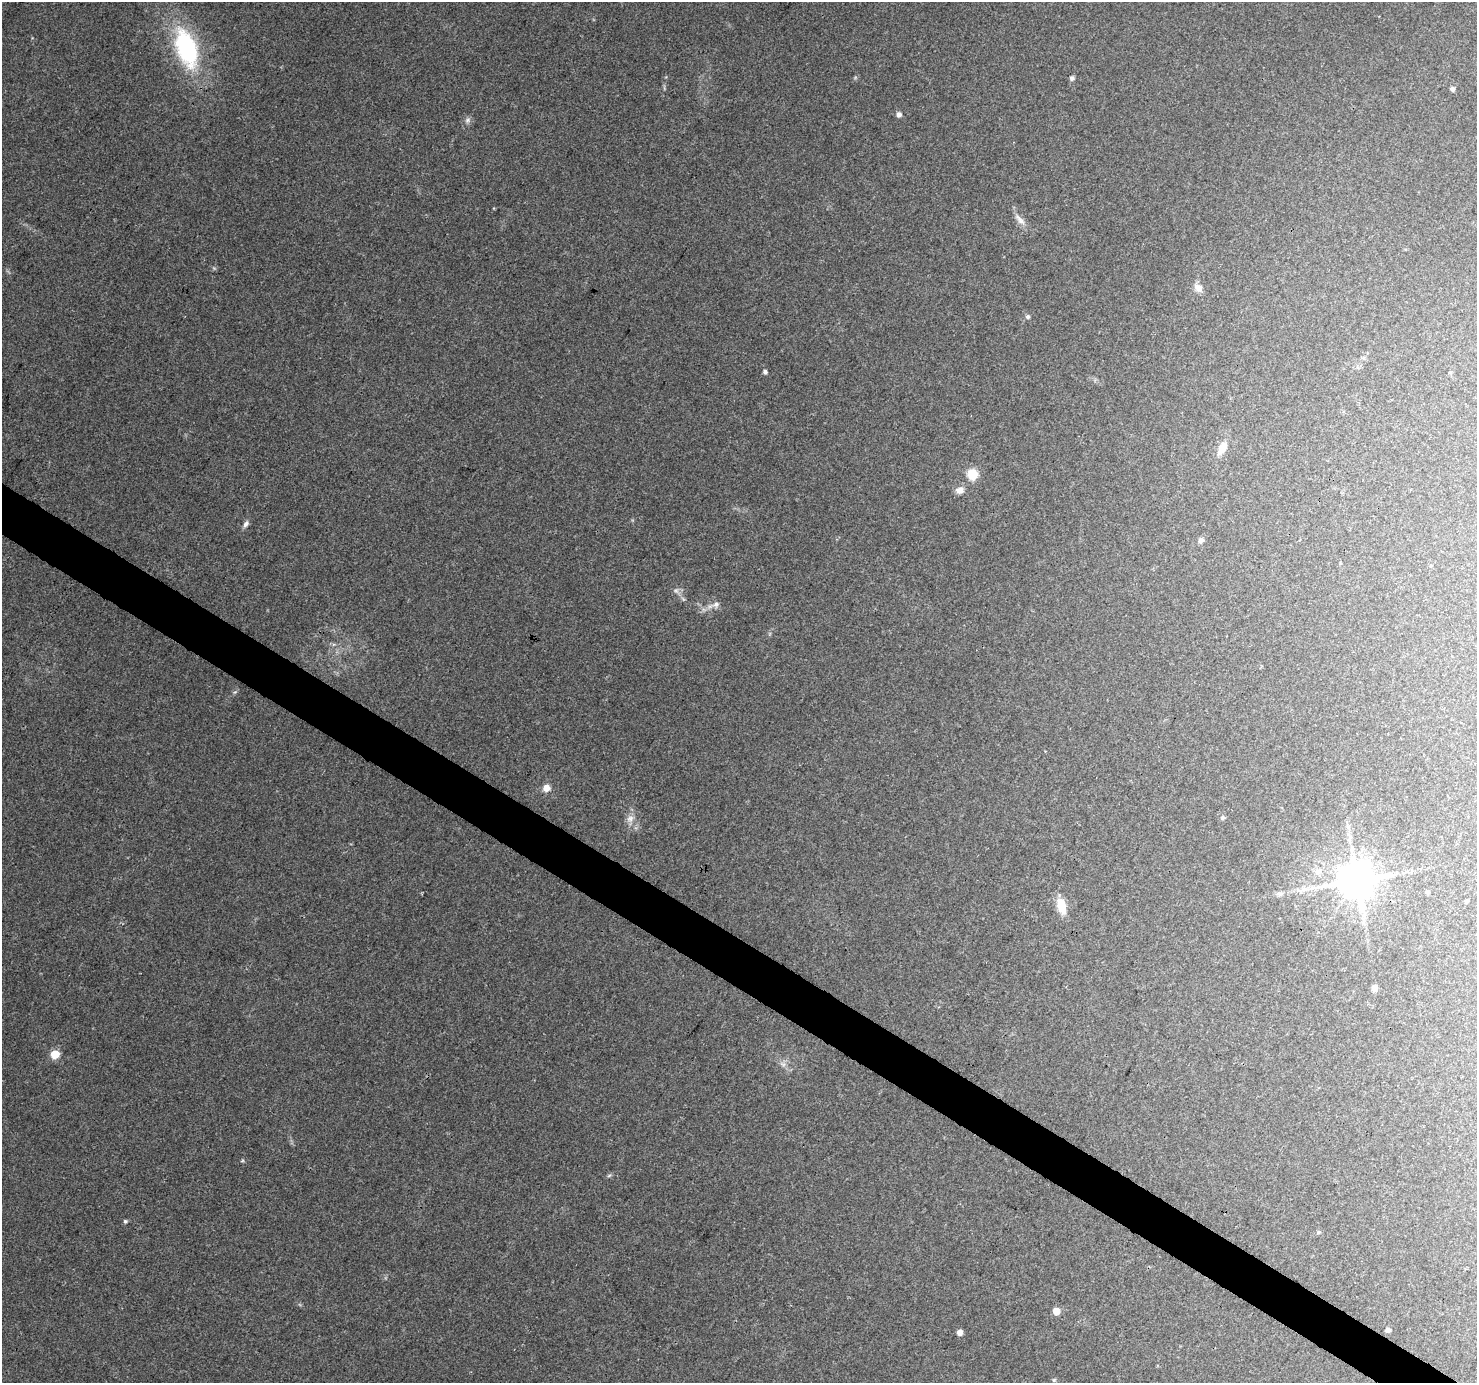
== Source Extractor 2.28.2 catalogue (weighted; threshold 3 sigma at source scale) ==
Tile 6 of 4 x 4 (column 2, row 2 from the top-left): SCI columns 1483-2957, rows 3020-4400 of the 5908 x 5970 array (HDU 1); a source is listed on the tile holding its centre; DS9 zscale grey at full resolution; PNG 1479 x 1385 px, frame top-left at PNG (2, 2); no overlay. Shown black and unused: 3% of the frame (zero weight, under 3 of 4 exposures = <1% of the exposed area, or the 3 px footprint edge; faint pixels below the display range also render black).
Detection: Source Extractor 2.28.2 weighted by HDU 2 'WHT'; one run over the whole footprint, this tile lists its part. Background 0.126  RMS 0.0058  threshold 0.0259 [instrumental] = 3 sigma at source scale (4.5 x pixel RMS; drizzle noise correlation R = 1.50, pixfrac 1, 0.0396/0.0396 arcsec/px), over >= 5 px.
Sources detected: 35; all 35 listed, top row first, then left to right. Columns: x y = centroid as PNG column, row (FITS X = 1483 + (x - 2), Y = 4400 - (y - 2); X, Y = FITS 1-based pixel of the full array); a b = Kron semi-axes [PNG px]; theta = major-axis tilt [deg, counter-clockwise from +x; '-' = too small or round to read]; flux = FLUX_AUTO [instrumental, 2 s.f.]
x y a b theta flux
186 48 44 22 -71 72
1072 78 5 5 - 1.7
1452 89 5 5 - 1.8
899 114 6 5 - 2.2
467 120 9 6 42 1.8
1020 219 19 6 -49 3.9
1198 288 12 9 -29 3.6
1028 317 6 5 - 1.2
765 372 4 4 - 1.6
1222 448 13 8 65 6.9
973 474 6 5 - 41
960 490 11 8 23 3.8
246 524 10 6 57 2.1
1201 540 8 6 35 1.8
676 591 7 5 -28 1.6
716 604 9 8 - 2.7
546 788 6 6 - 7.6
1222 818 5 5 - 1.3
630 819 10 9 - 3.5
1318 872 8 6 40 2.2
1357 880 10 10 - 1900
1428 892 4 4 - 1
1280 894 8 5 -7 1.4
1466 901 4 4 - 0.74
1061 906 19 9 -78 11
1375 988 5 5 - 4.5
55 1054 5 5 - 25
783 1064 7 4 -18 1.4
609 1175 6 4 3 0.84
125 1221 5 5 - 1.1
1318 1232 6 5 - 0.89
1056 1311 5 5 - 11
1388 1330 5 4 - 2.2
960 1333 4 4 - 4.5
1054 1380 5 4 - 0.7
Overlapping masked pixels (flux is a lower limit): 1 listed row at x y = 1357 880
Unlisted compact peaks at least as high as the median listed source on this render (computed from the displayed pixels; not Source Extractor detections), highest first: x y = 243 1160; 235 692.